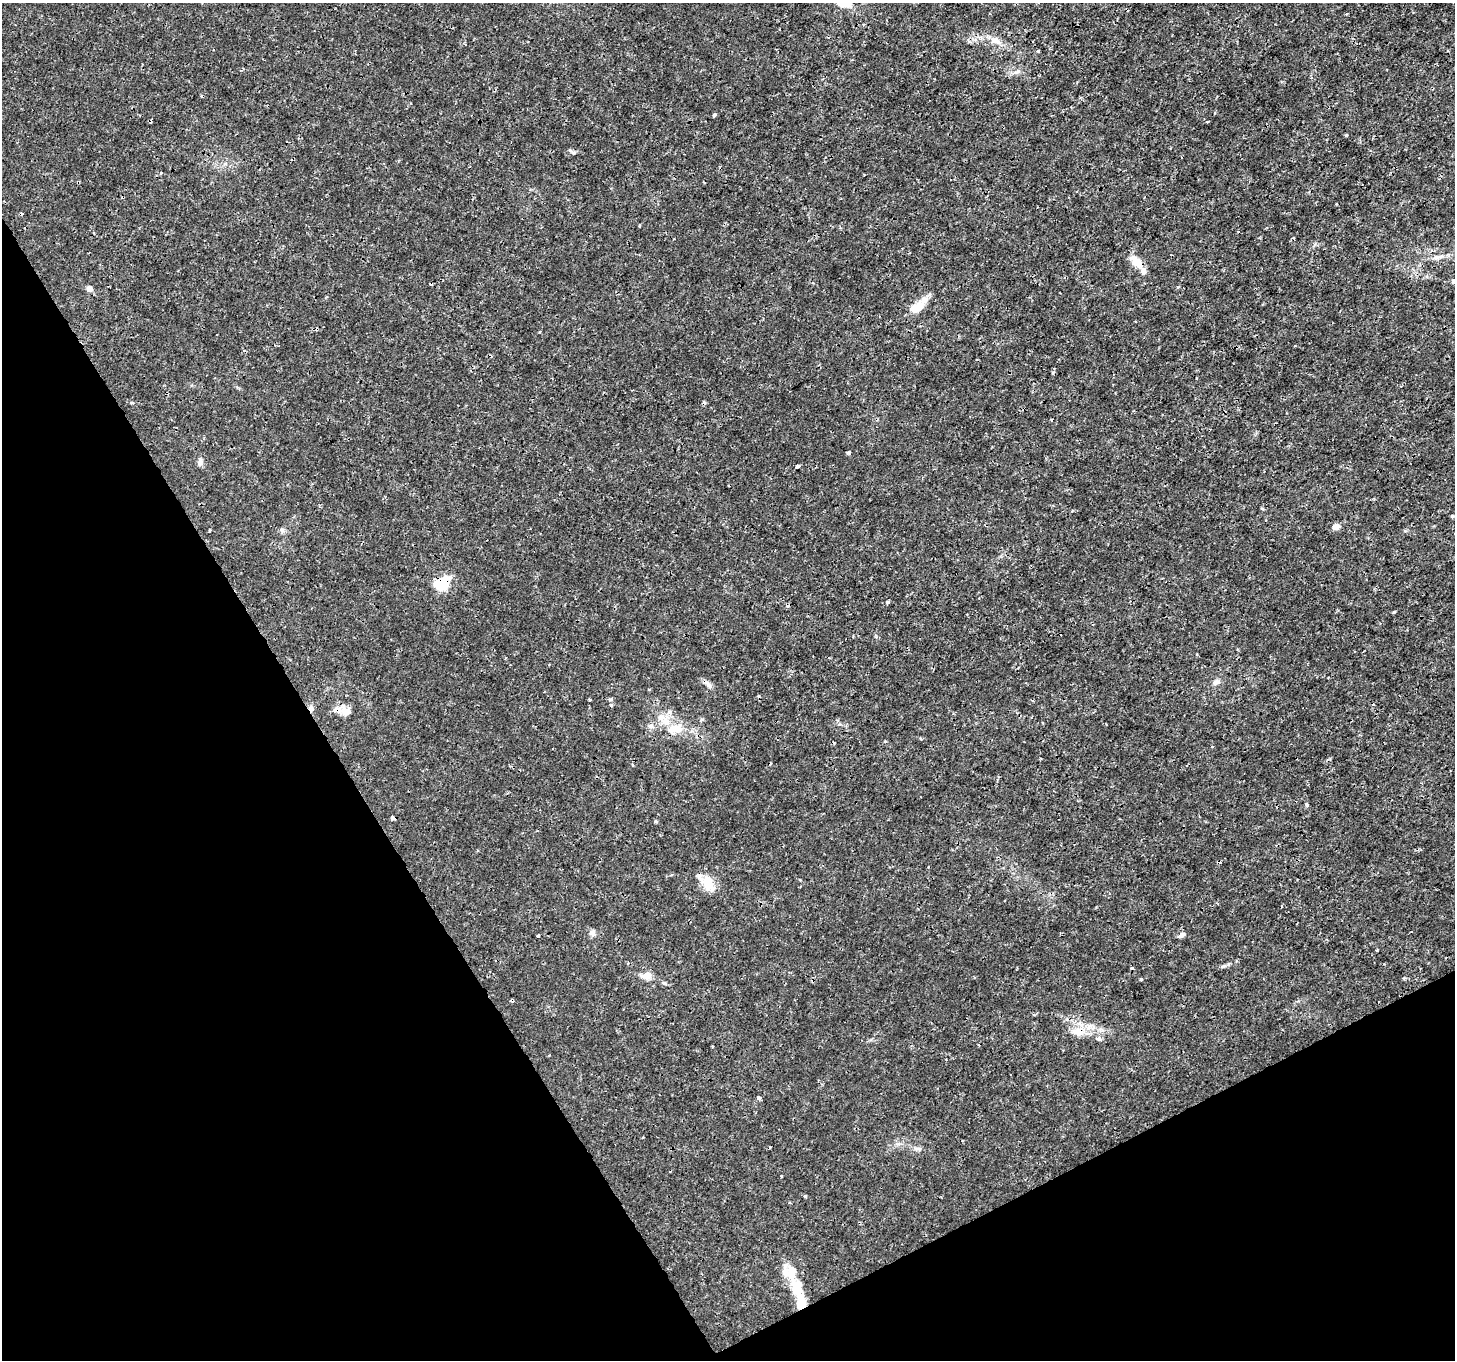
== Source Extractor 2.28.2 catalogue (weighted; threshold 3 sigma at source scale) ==
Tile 14 of 4 x 4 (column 2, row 4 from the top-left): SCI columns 1456-2908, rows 169-1526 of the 5814 x 5707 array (HDU 1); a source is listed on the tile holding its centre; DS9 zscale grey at full resolution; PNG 1457 x 1362 px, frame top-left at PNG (2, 3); no overlay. Shown black and unused: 28% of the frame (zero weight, under 3 of 4 exposures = <1% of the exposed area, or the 3 px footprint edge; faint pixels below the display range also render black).
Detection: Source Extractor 2.28.2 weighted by HDU 2 'WHT'; one run over the whole footprint, this tile lists its part. Background 0.00183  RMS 7.9e-04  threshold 0.00357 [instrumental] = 3 sigma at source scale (4.5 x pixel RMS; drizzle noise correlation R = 1.50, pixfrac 1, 0.0396/0.0396 arcsec/px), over >= 5 px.
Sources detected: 66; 1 inside a brighter object's white glare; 9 cosmic-ray / hot-pixel residue — not listed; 4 inside a brighter listed object's ellipse — not listed separately; the other 52 listed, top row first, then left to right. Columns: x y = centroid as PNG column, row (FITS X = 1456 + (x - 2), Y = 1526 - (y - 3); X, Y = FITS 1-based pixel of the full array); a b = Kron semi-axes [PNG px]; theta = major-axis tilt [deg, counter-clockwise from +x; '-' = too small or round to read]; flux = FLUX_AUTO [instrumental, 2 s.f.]
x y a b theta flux
996 40 18 9 -27 0.76
1038 51 4 3 - 0.068
1018 71 7 4 19 0.16
714 115 4 4 - 0.14
574 152 7 5 4 0.13
161 173 4 2 - 0.061
1437 257 14 6 13 0.41
1137 263 17 9 -42 1.1
89 289 9 7 -29 0.29
917 307 23 13 27 1.2
1053 372 4 4 - 0.11
131 403 4 4 - 0.095
849 452 5 3 - 0.11
200 462 12 5 -87 0.28
797 466 4 3 - 0.52
1452 516 6 4 -18 0.11
1336 527 8 7 - 0.46
210 530 4 3 - 0.071
282 530 6 6 - 0.17
442 584 15 10 41 2.8
887 602 4 4 - 0.18
1394 612 3 3 - 0.19
1216 682 9 6 44 0.28
709 685 9 6 -62 0.26
611 699 5 4 - 0.13
589 700 3 2 - 0.11
611 705 4 4 - 0.13
311 708 10 6 -77 0.27
346 712 12 9 22 0.65
651 726 7 7 - 0.27
676 728 23 12 5 1.4
885 741 4 4 - 0.083
1306 805 4 4 - 0.2
393 818 4 3 - 0.32
656 821 5 3 - 0.097
928 867 3 2 - 0.053
708 883 22 13 -69 1.4
592 933 8 8 - 0.29
1182 935 9 5 37 0.26
538 936 3 3 - 0.16
1377 950 3 2 - 0.091
1223 966 8 5 26 0.18
647 975 12 9 4 0.59
1141 979 4 3 - 0.11
664 983 6 4 -17 0.12
1078 1031 21 13 6 1.3
1099 1038 8 5 5 0.17
759 1098 4 3 - 0.62
917 1149 11 4 -11 0.21
805 1196 3 3 - 0.14
792 1271 21 14 -75 1.2
801 1301 32 12 -81 2
Overlapping masked pixels (flux is a lower limit): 6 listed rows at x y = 1137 263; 442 584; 311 708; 393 818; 1078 1031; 801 1301